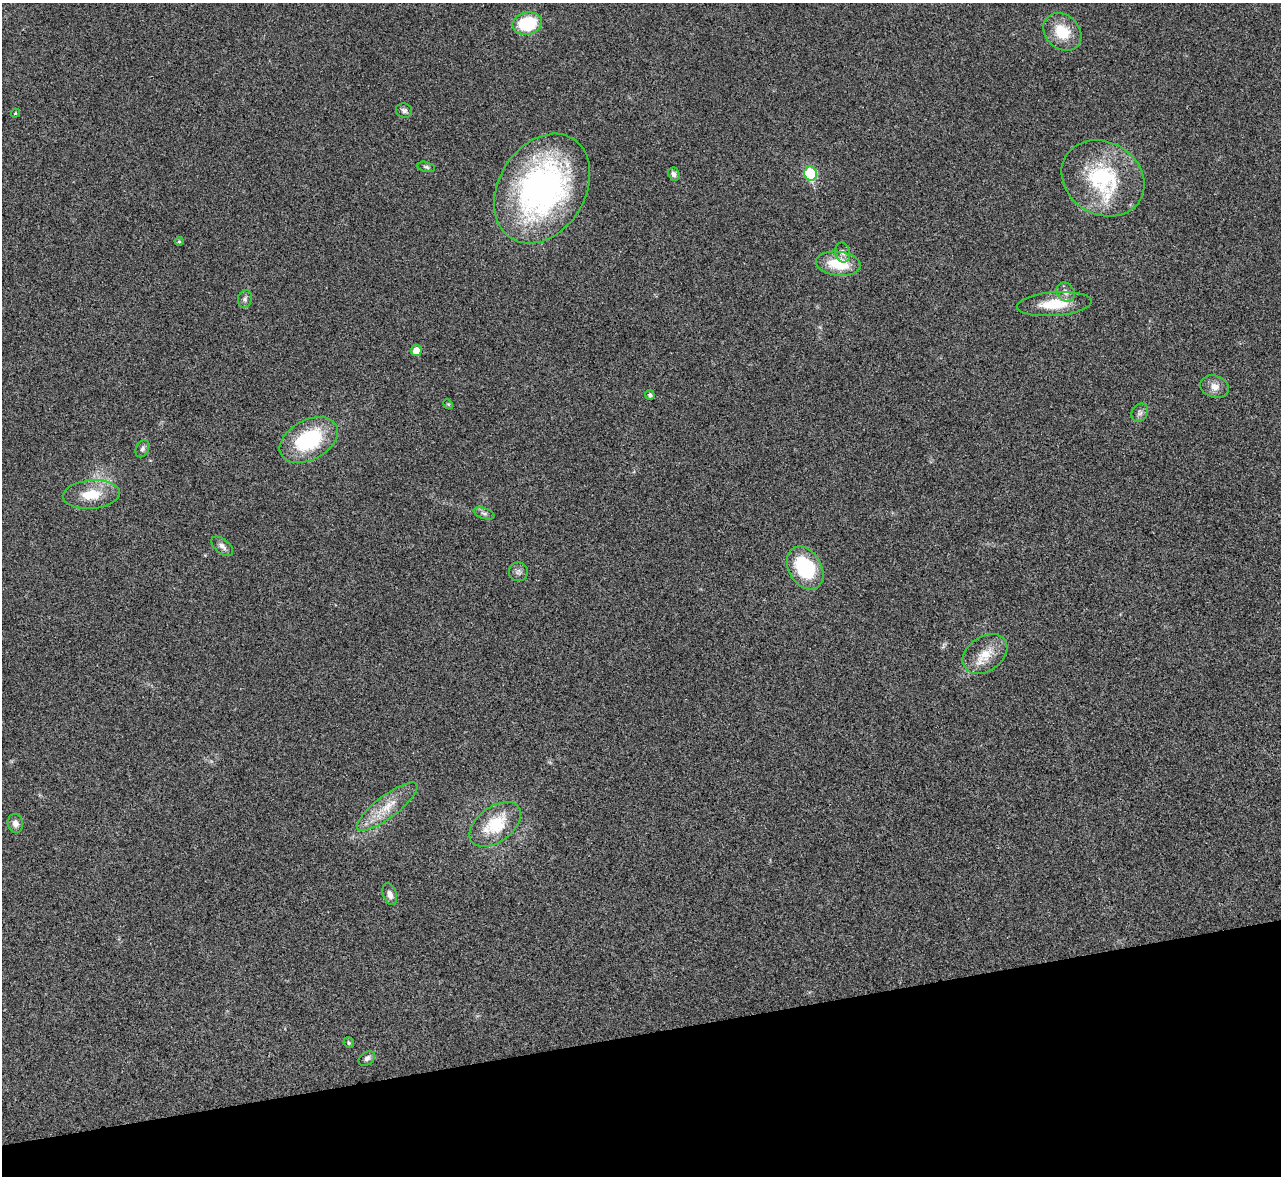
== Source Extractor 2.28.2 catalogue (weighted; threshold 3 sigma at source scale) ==
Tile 14 of 4 x 4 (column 2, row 4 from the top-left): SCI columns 1283-2561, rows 263-1436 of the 5119 x 5100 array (HDU 1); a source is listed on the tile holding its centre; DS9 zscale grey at full resolution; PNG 1283 x 1178 px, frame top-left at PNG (2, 3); each listed source drawn as its Kron ellipse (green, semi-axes under 4 px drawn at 4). Shown black and unused: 12% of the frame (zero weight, under 3 of 4 exposures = <1% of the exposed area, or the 3 px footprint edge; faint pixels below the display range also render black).
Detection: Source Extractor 2.28.2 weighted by HDU 2 'WHT'; one run over the whole footprint, this tile lists its part. Background 0.0221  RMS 0.0044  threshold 0.0197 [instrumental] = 3 sigma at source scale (4.5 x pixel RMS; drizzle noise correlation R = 1.50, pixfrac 1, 0.05/0.05 arcsec/px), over >= 5 px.
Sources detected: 35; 1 inside a brighter listed object's ellipse — not listed separately; the other 34 listed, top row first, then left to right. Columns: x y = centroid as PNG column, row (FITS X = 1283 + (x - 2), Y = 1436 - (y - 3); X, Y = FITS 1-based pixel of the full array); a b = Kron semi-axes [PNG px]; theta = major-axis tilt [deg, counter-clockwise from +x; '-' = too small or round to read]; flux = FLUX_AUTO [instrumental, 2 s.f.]
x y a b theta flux
527 24 15 11 12 21
1062 32 21 17 -44 13
404 111 8 7 - 1.4
15 113 4 4 - 0.43
426 167 9 5 -13 0.95
810 173 7 6 - 32
674 174 7 5 -67 1.6
1103 178 43 36 -31 43
542 189 59 43 58 130
179 241 4 4 - 0.52
843 252 10 7 -77 1.7
838 264 22 12 -7 15
1066 292 10 8 -51 2.4
245 299 9 7 75 1.4
1054 304 37 12 4 13
416 351 5 5 - 5.4
1215 387 15 11 -18 3.8
650 395 5 4 - 1
448 404 5 4 - 0.45
1140 413 9 8 - 1.6
309 440 31 20 28 35
142 449 9 6 64 1.3
91 495 28 14 5 11
484 513 11 5 -19 1.3
222 546 13 7 -39 2
805 568 23 16 -58 33
518 572 9 9 - 1.6
985 654 24 17 35 9.2
387 806 37 11 37 10
15 823 9 7 -80 2.6
495 824 29 17 36 18
390 894 11 6 -70 2.1
349 1043 5 5 - 0.79
367 1058 9 6 35 1.7